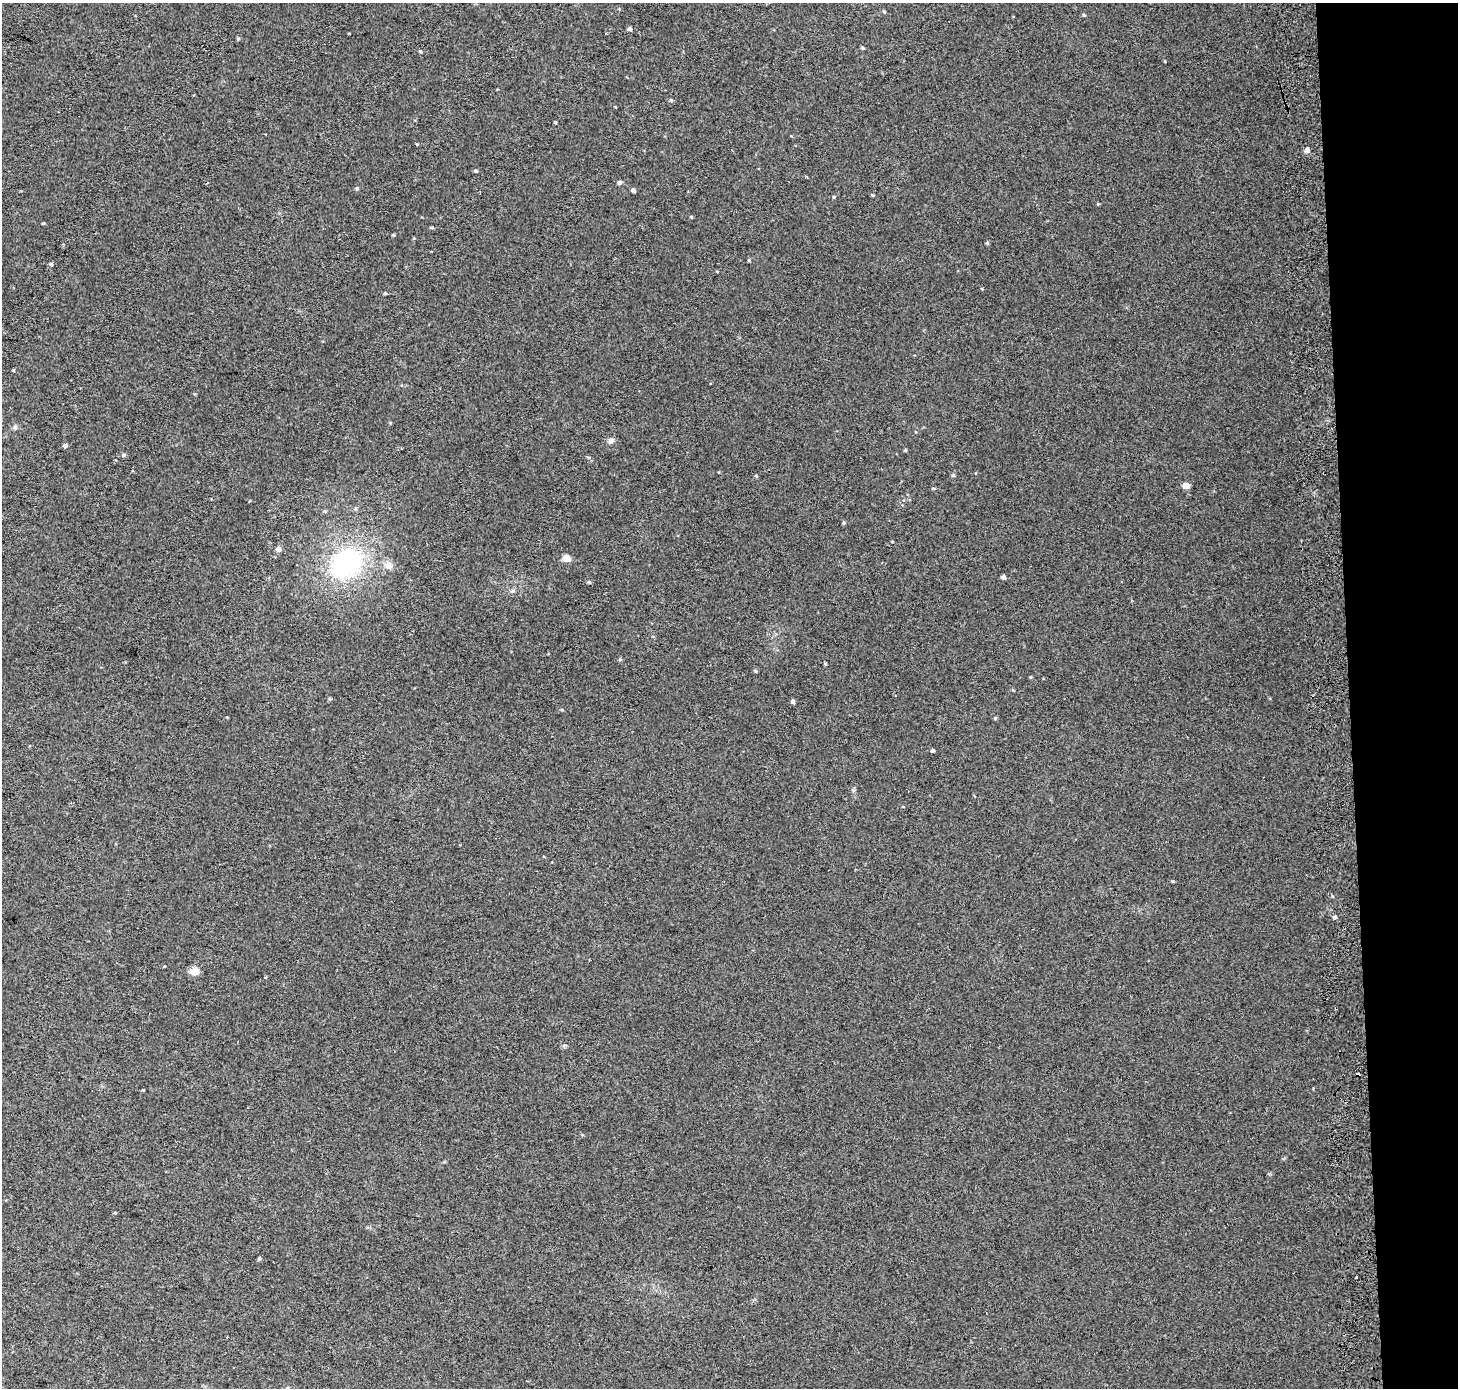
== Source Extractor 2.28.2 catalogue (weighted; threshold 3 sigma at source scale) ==
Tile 6 of 3 x 3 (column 3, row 2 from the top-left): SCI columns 2986-4441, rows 1388-2773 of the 4514 x 4169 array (HDU 1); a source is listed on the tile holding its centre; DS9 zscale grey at full resolution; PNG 1460 x 1390 px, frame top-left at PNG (2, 3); no overlay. Shown black and unused: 7% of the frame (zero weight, under 2 of 3 exposures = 2% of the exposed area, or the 3 px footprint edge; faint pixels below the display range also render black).
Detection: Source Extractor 2.28.2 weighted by HDU 2 'WHT'; one run over the whole footprint, this tile lists its part. Background 0.0549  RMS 0.012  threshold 0.054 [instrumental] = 3 sigma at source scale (4.5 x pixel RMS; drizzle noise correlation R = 1.50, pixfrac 1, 0.0396/0.0396 arcsec/px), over >= 5 px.
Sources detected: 55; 2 cosmic-ray / hot-pixel residue — not listed; the other 53 listed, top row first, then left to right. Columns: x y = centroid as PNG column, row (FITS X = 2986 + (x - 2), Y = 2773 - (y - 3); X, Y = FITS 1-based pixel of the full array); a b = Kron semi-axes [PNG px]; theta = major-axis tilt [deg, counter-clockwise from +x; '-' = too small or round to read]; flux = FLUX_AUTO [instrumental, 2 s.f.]
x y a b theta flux
1084 15 5 4 - 1.3
630 29 5 5 - 2.6
862 48 5 4 - 1.5
420 51 5 3 - 1.2
671 100 5 4 - 1.7
555 122 5 3 - 1.1
417 144 4 3 - 0.89
1307 150 6 5 - 4.4
476 171 4 4 - 1.4
619 182 5 5 - 3
357 189 4 4 - 1.4
633 190 4 4 - 3
873 195 4 4 - 1.1
834 197 4 4 - 1.2
691 217 4 4 - 1
43 223 4 3 - 0.97
432 228 5 3 - 1.2
987 243 5 4 - 1.4
749 260 5 4 - 1.2
51 264 5 4 - 1.9
982 289 4 3 - 0.91
385 293 4 4 - 1.3
13 370 4 3 - 1
15 427 6 5 - 2.4
611 440 8 7 - 4.1
65 446 5 5 - 2.5
905 450 4 4 - 1.2
124 455 6 5 - 1.9
589 457 5 4 - 1.3
953 475 5 5 - 1.8
1186 486 5 5 - 12
933 488 5 3 - 1.1
843 523 5 4 - 1.5
278 549 6 5 - 5.2
566 558 5 5 - 19
346 564 44 34 41 160
389 565 10 9 - 7.4
1003 577 4 4 - 3.2
589 582 4 4 - 1.7
513 591 7 4 0 2
620 659 5 5 - 1.4
825 664 5 3 - 0.99
755 671 5 4 - 1.4
793 701 4 4 - 3.3
995 718 5 4 - 1.3
932 750 4 4 - 1.7
1334 917 5 4 - 2.2
164 966 3 3 - 2.3
194 971 11 8 -2 9
143 1090 3 3 - 0.86
259 1259 5 4 - 1.5
1356 1278 3 3 - 6.3
227 1337 2 2 - 0.83
Unlisted compact peaks at least as high as the median listed source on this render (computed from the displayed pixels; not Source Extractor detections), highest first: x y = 393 235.